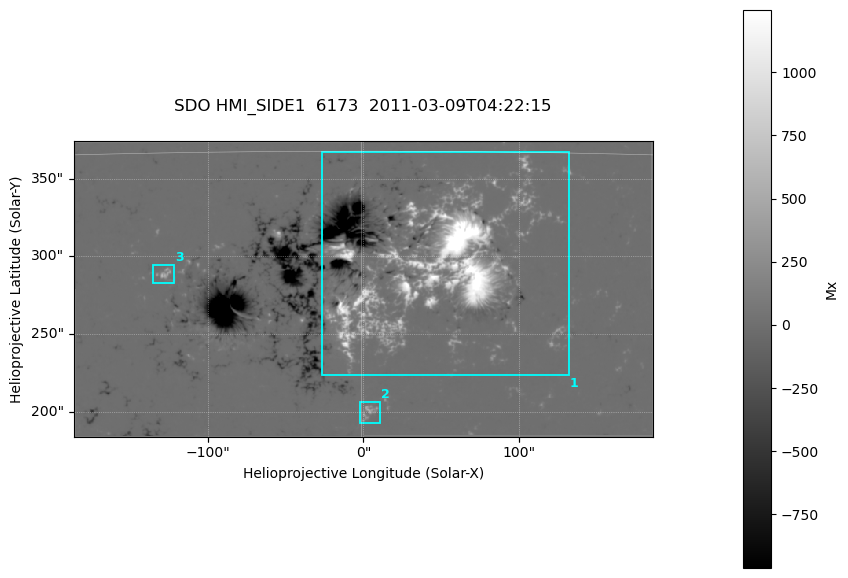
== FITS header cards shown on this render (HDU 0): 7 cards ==
TELESCOP= 'SDO     '           /
INSTRUME= 'HMI_SIDE1'          /
WAVELNTH=              6173.00 /
DATE-OBS= '2011-03-09T04:22:15.000' /
CTYPE1  = 'HPLN-TAN'           /
CTYPE2  = 'HPLT-TAN'           /
BUNIT   = 'Mx      '           /

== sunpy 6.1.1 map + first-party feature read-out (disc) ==
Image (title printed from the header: SDO HMI_SIDE1  6173  2011-03-09T04:22:15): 737 x 376 px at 0.504 arcsec/px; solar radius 966 arcsec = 1917 px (partial field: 2.4% of the solar disc is inside the frame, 99% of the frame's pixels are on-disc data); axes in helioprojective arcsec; data unit Mx (BUNIT, on the colour bar)
Orientation: file roll -179.9 deg (from PC/CROTA): ROTATED to solar-north-up (sunpy Map.rotate, bilinear) for analysis and display; everything below refers to the rotated frame; the empty margins the rotation leaves inside the frame are drawn grey
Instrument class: DISC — disc imager (sunpy class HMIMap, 6173 A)
Bright regions (active regions / flare kernels): reference = the on-disc median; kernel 7 px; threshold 5 sigma = 45.3 Mx over a disc level ~-0.315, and >= 1.15x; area >= 277 px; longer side >= 5 px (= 2.5 arcsec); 3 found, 3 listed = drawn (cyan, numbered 1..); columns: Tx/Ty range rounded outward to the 2 arcsec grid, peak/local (2 s.f.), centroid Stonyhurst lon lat
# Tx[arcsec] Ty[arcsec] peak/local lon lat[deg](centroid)
1 -28..132 222..368 -5510 +3 +10
2 -4..12 192..208 -1135 +0 +5
3 -136..-120 282..296 -1275 -8 +10